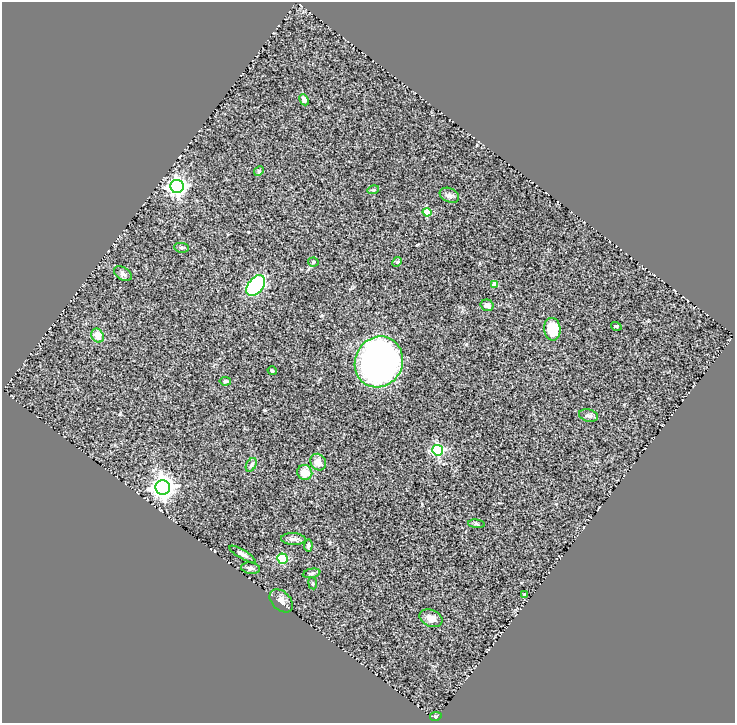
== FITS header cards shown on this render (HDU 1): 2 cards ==
NAXIS1  =                  733
NAXIS2  =                  721

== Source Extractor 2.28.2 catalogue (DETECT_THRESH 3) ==
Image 733 x 721 px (HDU 1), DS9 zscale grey, 1 PNG px = 1 image px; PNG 737 x 725 px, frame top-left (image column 1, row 721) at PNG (2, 2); each listed source drawn as its Kron ellipse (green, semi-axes under 4 px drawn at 4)
Background 2.56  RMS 0.19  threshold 0.561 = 3 sigma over >= 5 px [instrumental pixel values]
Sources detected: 37; all 37 listed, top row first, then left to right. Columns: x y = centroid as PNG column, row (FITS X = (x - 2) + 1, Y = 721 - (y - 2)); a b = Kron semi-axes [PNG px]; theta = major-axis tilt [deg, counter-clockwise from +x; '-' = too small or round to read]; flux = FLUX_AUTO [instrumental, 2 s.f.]
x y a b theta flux
304 100 6 4 -65 65
259 171 5 4 - 14
177 186 7 6 - 6000
373 190 6 3 17 14
449 195 10 7 -24 43
427 212 4 4 - 430
182 248 7 5 -5 23
313 262 5 4 - 19
397 262 5 4 - 15
123 274 10 6 -31 38
256 285 12 7 52 1300
494 285 4 4 - 140
487 305 6 5 - 55
616 326 5 3 - 12
552 329 11 8 -85 300
98 336 7 6 - 130
379 362 26 23 60 5500
272 371 5 3 - 15
225 381 5 4 - 18
588 416 9 6 -11 39
438 450 5 5 - 1700
318 462 9 7 -52 91
251 465 7 5 62 27
305 472 7 7 - 160
163 487 7 7 - 9500
476 524 8 3 -5 18
293 539 12 6 -3 49
308 545 6 4 86 30
242 554 15 4 -30 47
282 559 5 5 - 570
251 568 9 5 -7 34
312 573 9 4 12 25
313 583 6 3 -82 15
524 594 3 3 - 15
281 601 13 9 -45 76
431 618 12 8 -22 87
436 716 6 4 9 17